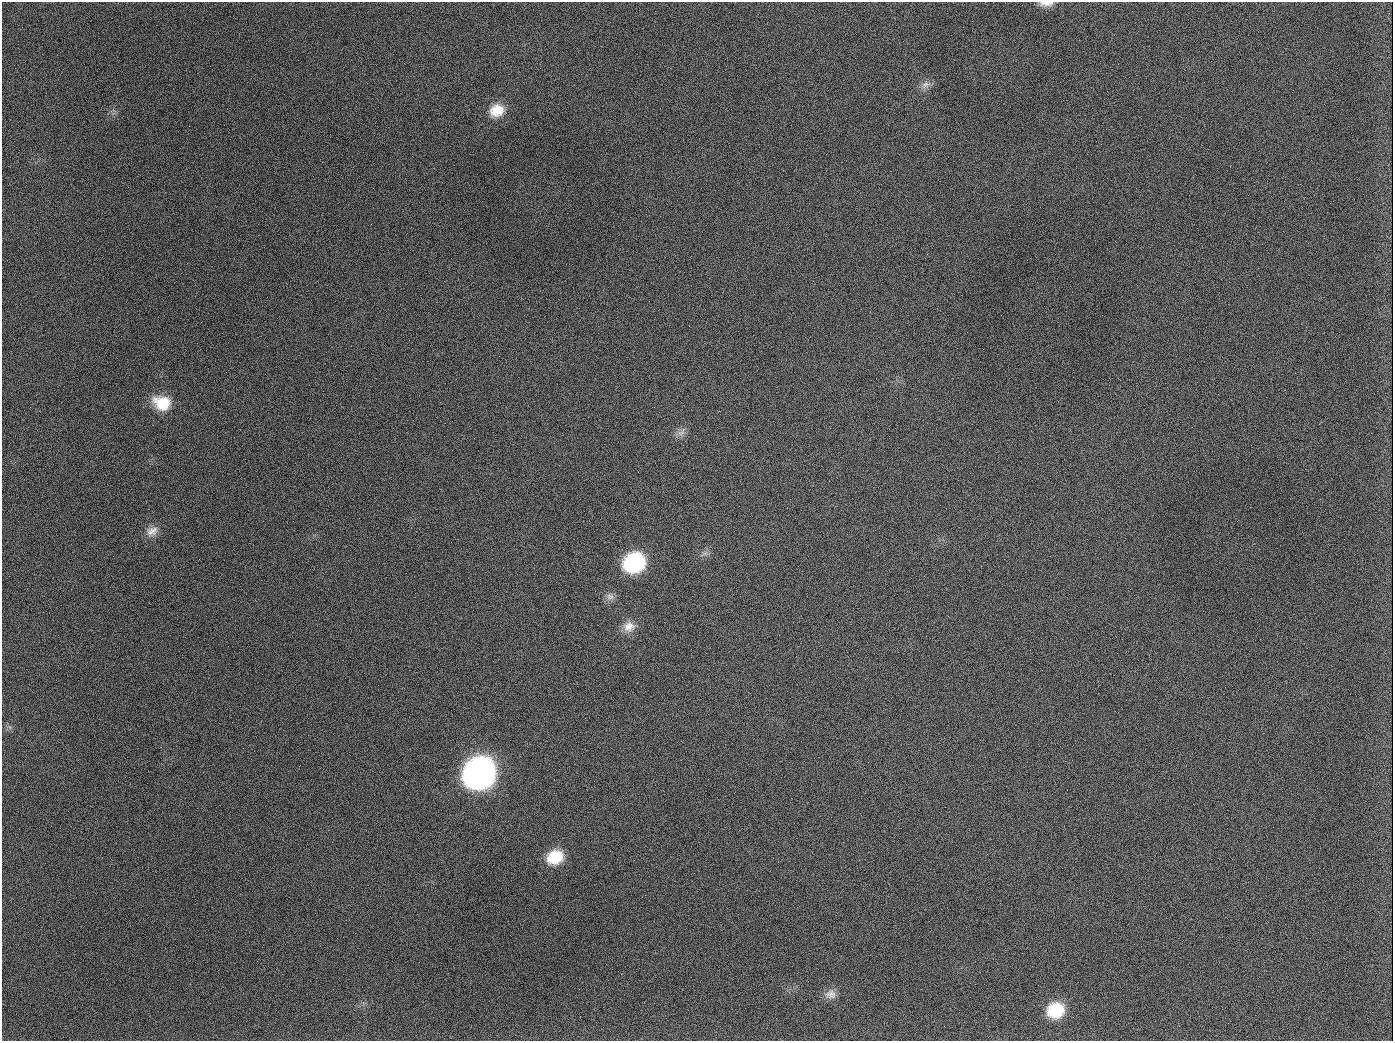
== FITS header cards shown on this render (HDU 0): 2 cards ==
NAXIS1  =                 1391
NAXIS2  =                 1039

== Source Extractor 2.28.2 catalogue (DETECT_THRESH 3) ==
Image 1391 x 1039 px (HDU 0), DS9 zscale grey, 1 PNG px = 1 image px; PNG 1395 x 1043 px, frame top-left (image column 1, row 1039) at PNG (2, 2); no overlay
Background 1710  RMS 75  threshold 224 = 3 sigma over >= 5 px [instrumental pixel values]
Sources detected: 17; all 17 listed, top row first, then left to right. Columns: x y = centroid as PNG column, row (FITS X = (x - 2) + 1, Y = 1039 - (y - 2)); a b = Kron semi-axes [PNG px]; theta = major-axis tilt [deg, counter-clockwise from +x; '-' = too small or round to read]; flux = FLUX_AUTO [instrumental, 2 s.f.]
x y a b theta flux
1046 3 18 6 1 3.5e+04
926 85 14 8 26 3.1e+04
497 110 19 15 24 1.0e+05
189 126 2 2 - 6.5e+03
162 403 20 16 -18 1.5e+05
654 407 2 2 - 3.9e+03
681 432 13 8 29 2.9e+04
152 531 17 12 26 4.8e+04
705 553 7 4 19 1.3e+04
634 562 19 16 27 5.1e+05
610 597 11 10 - 3.0e+04
629 627 17 15 0 6.3e+04
479 773 20 18 36 3.6e+06
555 857 18 15 23 1.5e+05
831 994 15 13 1 4.3e+04
1055 1010 19 16 19 2.0e+05
944 1026 2 2 - 4.7e+03
At the frame edge (FLAGS 8, measured only in part): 1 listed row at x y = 1046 3